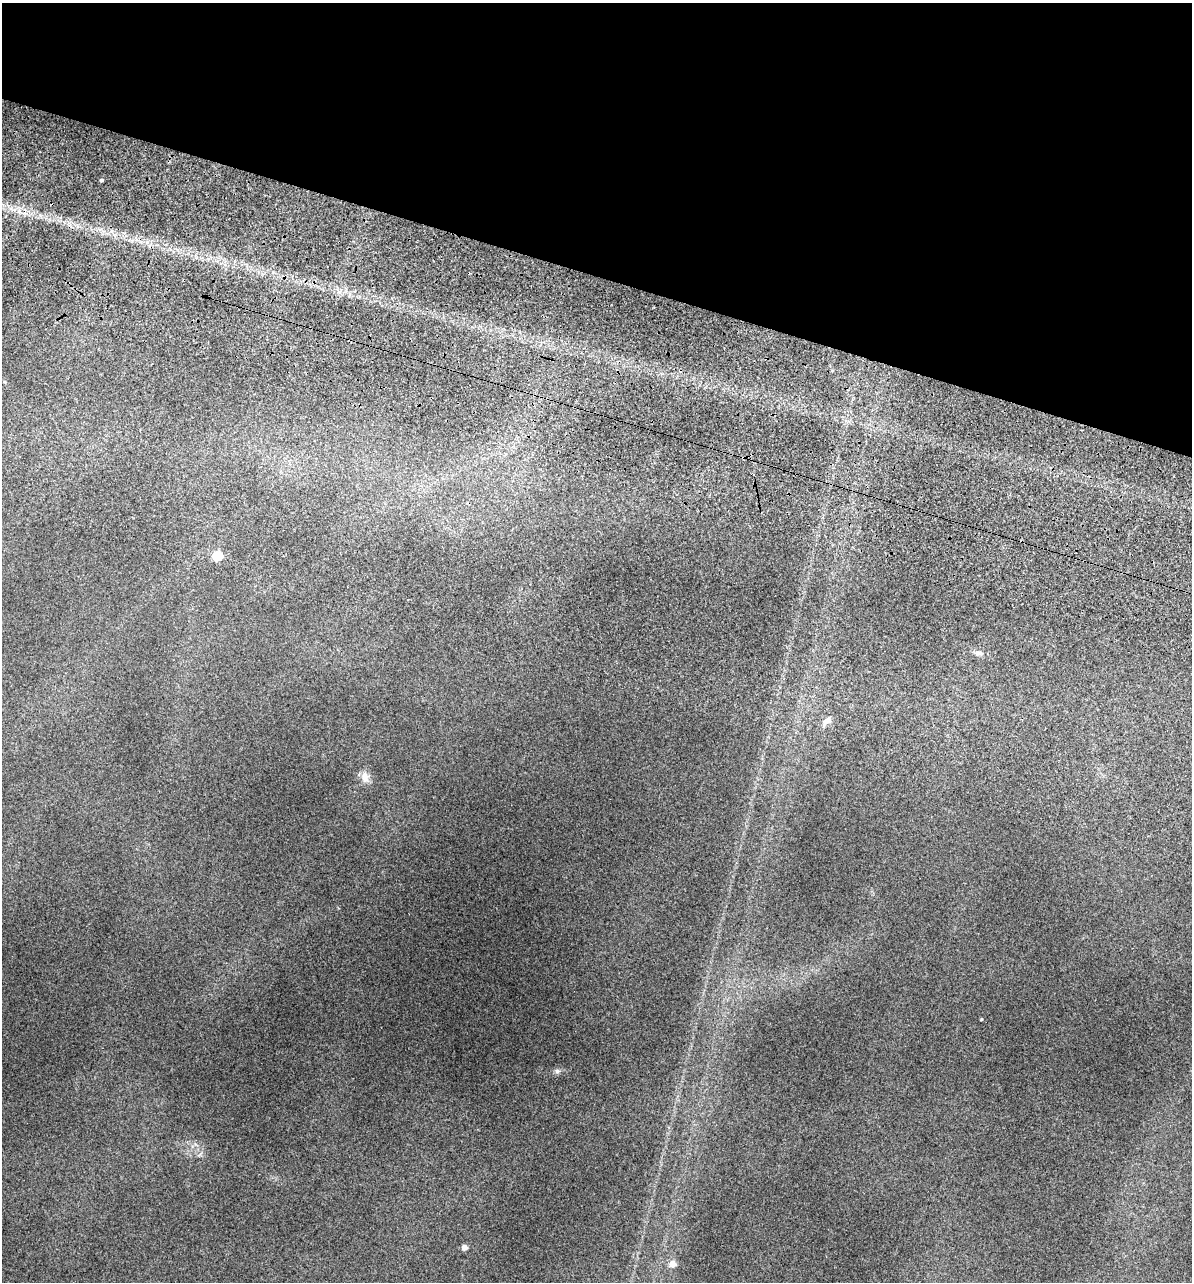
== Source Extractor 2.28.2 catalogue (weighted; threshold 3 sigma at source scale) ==
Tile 2 of 4 x 4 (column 2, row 1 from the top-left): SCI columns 1429-2618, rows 4231-5510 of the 5355 x 5900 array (HDU 1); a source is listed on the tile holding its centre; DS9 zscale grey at full resolution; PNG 1194 x 1284 px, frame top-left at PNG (2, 3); no overlay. Shown black and unused: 22% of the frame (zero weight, under 3 of 5 exposures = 17% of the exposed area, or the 3 px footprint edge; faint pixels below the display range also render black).
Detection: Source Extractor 2.28.2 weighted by HDU 2 'WHT'; one run over the whole footprint, this tile lists its part. Background 0.18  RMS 0.009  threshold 0.0403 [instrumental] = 3 sigma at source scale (4.5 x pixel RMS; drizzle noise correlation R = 1.50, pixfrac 1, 0.05/0.05 arcsec/px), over >= 5 px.
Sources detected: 9; all 9 listed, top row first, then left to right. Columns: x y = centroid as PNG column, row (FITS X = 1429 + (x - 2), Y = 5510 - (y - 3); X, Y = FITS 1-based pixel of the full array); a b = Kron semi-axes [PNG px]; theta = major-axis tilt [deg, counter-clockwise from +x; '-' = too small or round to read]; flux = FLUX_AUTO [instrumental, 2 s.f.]
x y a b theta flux
101 180 3 3 - 1.5
217 556 5 5 - 64
979 653 10 5 -1 3.2
826 721 13 7 38 4.5
365 777 16 11 -87 7.7
981 1019 3 3 - 0.77
557 1071 6 6 - 2.1
464 1247 4 4 - 9.5
672 1264 5 5 - 13